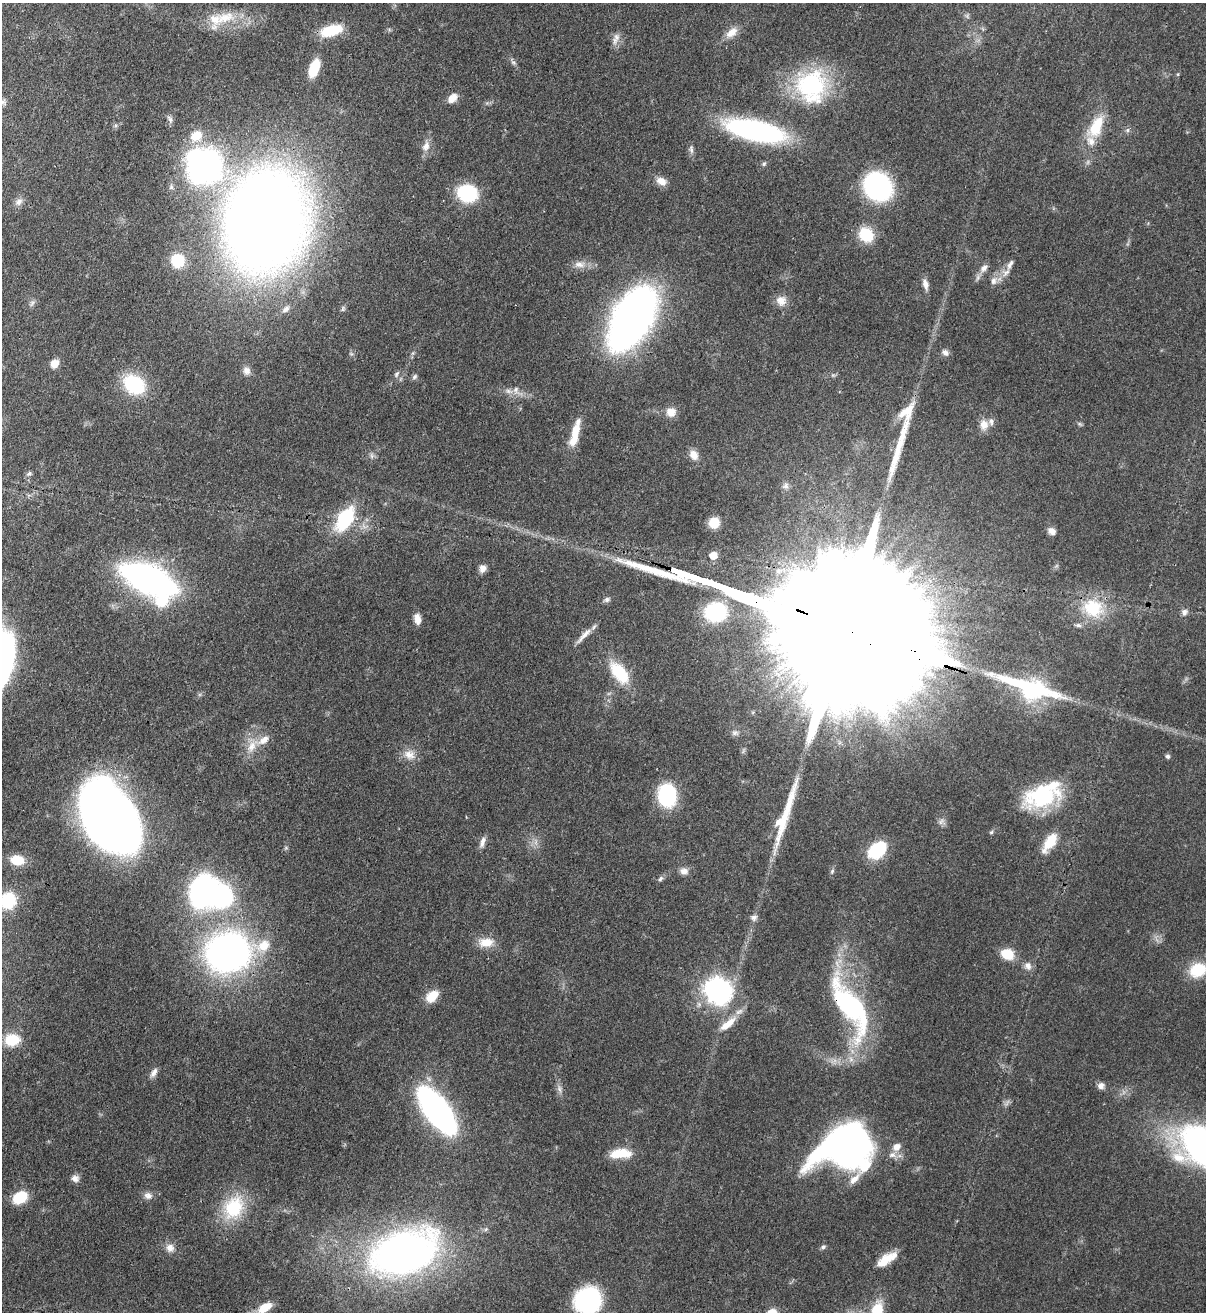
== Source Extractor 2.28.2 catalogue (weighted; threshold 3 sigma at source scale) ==
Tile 11 of 4 x 4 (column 3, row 3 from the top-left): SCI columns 2754-3957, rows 1342-2651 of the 5379 x 5303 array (HDU 1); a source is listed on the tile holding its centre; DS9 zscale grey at full resolution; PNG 1208 x 1314 px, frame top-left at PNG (2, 3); no overlay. Shown black and unused: <1% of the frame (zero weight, under 3 of 4 exposures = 7% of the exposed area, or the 3 px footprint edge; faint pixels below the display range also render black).
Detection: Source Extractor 2.28.2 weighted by HDU 2 'WHT'; one run over the whole footprint, this tile lists its part. Background 0.0831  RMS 0.0039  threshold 0.0177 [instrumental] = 3 sigma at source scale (4.5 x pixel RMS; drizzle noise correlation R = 1.50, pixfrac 1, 0.05/0.05 arcsec/px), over >= 5 px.
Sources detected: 137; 2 too faint to see at this stretch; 5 inside a brighter object's white glare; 2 long thin detections or spike segments (spike, bleed or trail) — not listed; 11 inside a brighter listed object's ellipse — not listed separately; the other 117 listed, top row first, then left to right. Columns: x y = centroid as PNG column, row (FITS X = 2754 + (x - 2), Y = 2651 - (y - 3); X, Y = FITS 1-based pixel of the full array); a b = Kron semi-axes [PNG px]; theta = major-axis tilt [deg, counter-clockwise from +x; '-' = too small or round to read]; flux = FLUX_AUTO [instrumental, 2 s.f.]
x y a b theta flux
225 18 33 16 20 11
331 31 27 12 14 14
732 32 18 10 36 4.3
616 39 18 7 69 2.4
513 62 8 3 -19 0.73
314 68 15 8 69 15
811 86 41 37 -86 46
452 98 12 8 42 3.8
2 102 10 7 -14 1.4
170 119 11 6 -61 1.4
1096 127 31 15 63 14
1127 130 6 5 - 0.87
755 131 48 15 -12 110
196 136 17 14 36 8
426 146 14 9 75 3.2
691 149 14 6 -84 1.4
764 164 6 5 - 0.69
204 166 26 21 49 140
661 181 13 9 -26 3.7
878 186 22 18 -46 76
467 193 16 13 -11 32
19 202 12 8 41 2.1
265 221 70 54 79 810
866 235 18 15 -49 12
178 261 13 13 - 12
580 264 17 9 1 3.5
1010 264 17 7 61 2.8
984 268 11 7 55 2.3
993 281 10 8 78 2.1
925 284 14 7 -75 2.5
781 301 14 13 - 3.7
32 303 9 5 59 1.2
286 309 12 7 45 2
632 318 60 30 61 220
945 352 10 7 -33 1.7
413 353 7 4 71 0.74
54 364 10 8 55 3.8
247 371 10 9 - 2.3
397 374 9 5 54 1
415 377 8 6 51 0.92
134 384 23 18 -36 25
516 390 11 7 -78 2
508 391 8 6 -21 1.5
671 412 12 11 - 3.9
906 412 26 16 48 7.7
1080 424 7 4 -44 0.64
984 425 14 12 88 3.9
575 431 23 10 77 6.9
694 455 13 10 -59 3.6
371 456 9 4 -81 0.96
29 473 8 5 40 0.87
786 486 9 8 - 1.6
345 519 26 14 58 26
714 523 10 10 - 6.3
1052 531 9 7 -36 2.4
713 556 6 6 - 6
482 568 10 7 79 2.3
148 579 36 16 -23 200
607 600 8 6 13 1.1
1093 608 30 24 -21 20
715 612 24 20 8 30
1184 612 9 7 71 1.6
417 619 13 8 -77 3
838 628 169 26 -19 78000
584 636 30 6 47 3.5
2 661 38 14 78 160
619 673 28 14 -52 18
1030 688 86 21 -18 49
735 733 10 8 1 1.6
251 746 18 11 66 5.5
409 755 17 13 -23 4.5
1168 756 6 5 - 0.9
667 795 18 14 -84 37
1042 796 39 21 16 39
110 816 56 36 -57 480
941 821 11 6 53 1.6
991 832 5 4 - 0.64
482 842 15 6 73 2.1
1050 842 24 10 56 9
286 848 6 4 -19 0.52
877 850 16 11 38 29
17 860 12 9 -7 10
684 871 12 9 -15 2.4
832 871 8 5 64 0.83
660 879 7 6 - 1
202 891 21 13 73 110
8 900 17 15 70 19
754 918 9 8 - 1.5
486 942 19 11 1 6.2
263 946 20 14 40 8.2
228 952 30 26 17 200
1007 954 14 11 -20 8.2
1028 966 11 10 - 2.3
1198 970 19 15 25 13
713 988 9 7 57 190
432 996 15 10 42 7.4
850 1007 76 27 -60 63
728 1024 27 9 39 7
12 1040 16 12 12 10
154 1073 13 7 57 2
1101 1086 9 9 - 1.8
559 1089 10 6 -80 1.7
437 1110 33 14 -54 180
845 1145 51 37 22 170
897 1147 11 9 37 3.1
620 1153 25 11 5 9.1
75 1178 10 8 -18 2.1
148 1196 11 9 -20 2.2
20 1197 14 10 34 13
233 1208 32 24 62 21
823 1247 7 5 28 0.95
170 1248 11 11 - 2.7
403 1253 68 41 20 200
886 1259 24 9 34 7.3
588 1300 21 20 - 53
264 1308 16 8 32 7.5
877 1312 23 11 74 17
Overlapping masked pixels (flux is a lower limit): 6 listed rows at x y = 265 221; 632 318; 838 628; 1030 688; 228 952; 850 1007
Isophote crosses this tile's border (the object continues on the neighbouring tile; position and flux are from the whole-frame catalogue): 6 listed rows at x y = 2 102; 2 661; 8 900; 1198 970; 588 1300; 877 1312